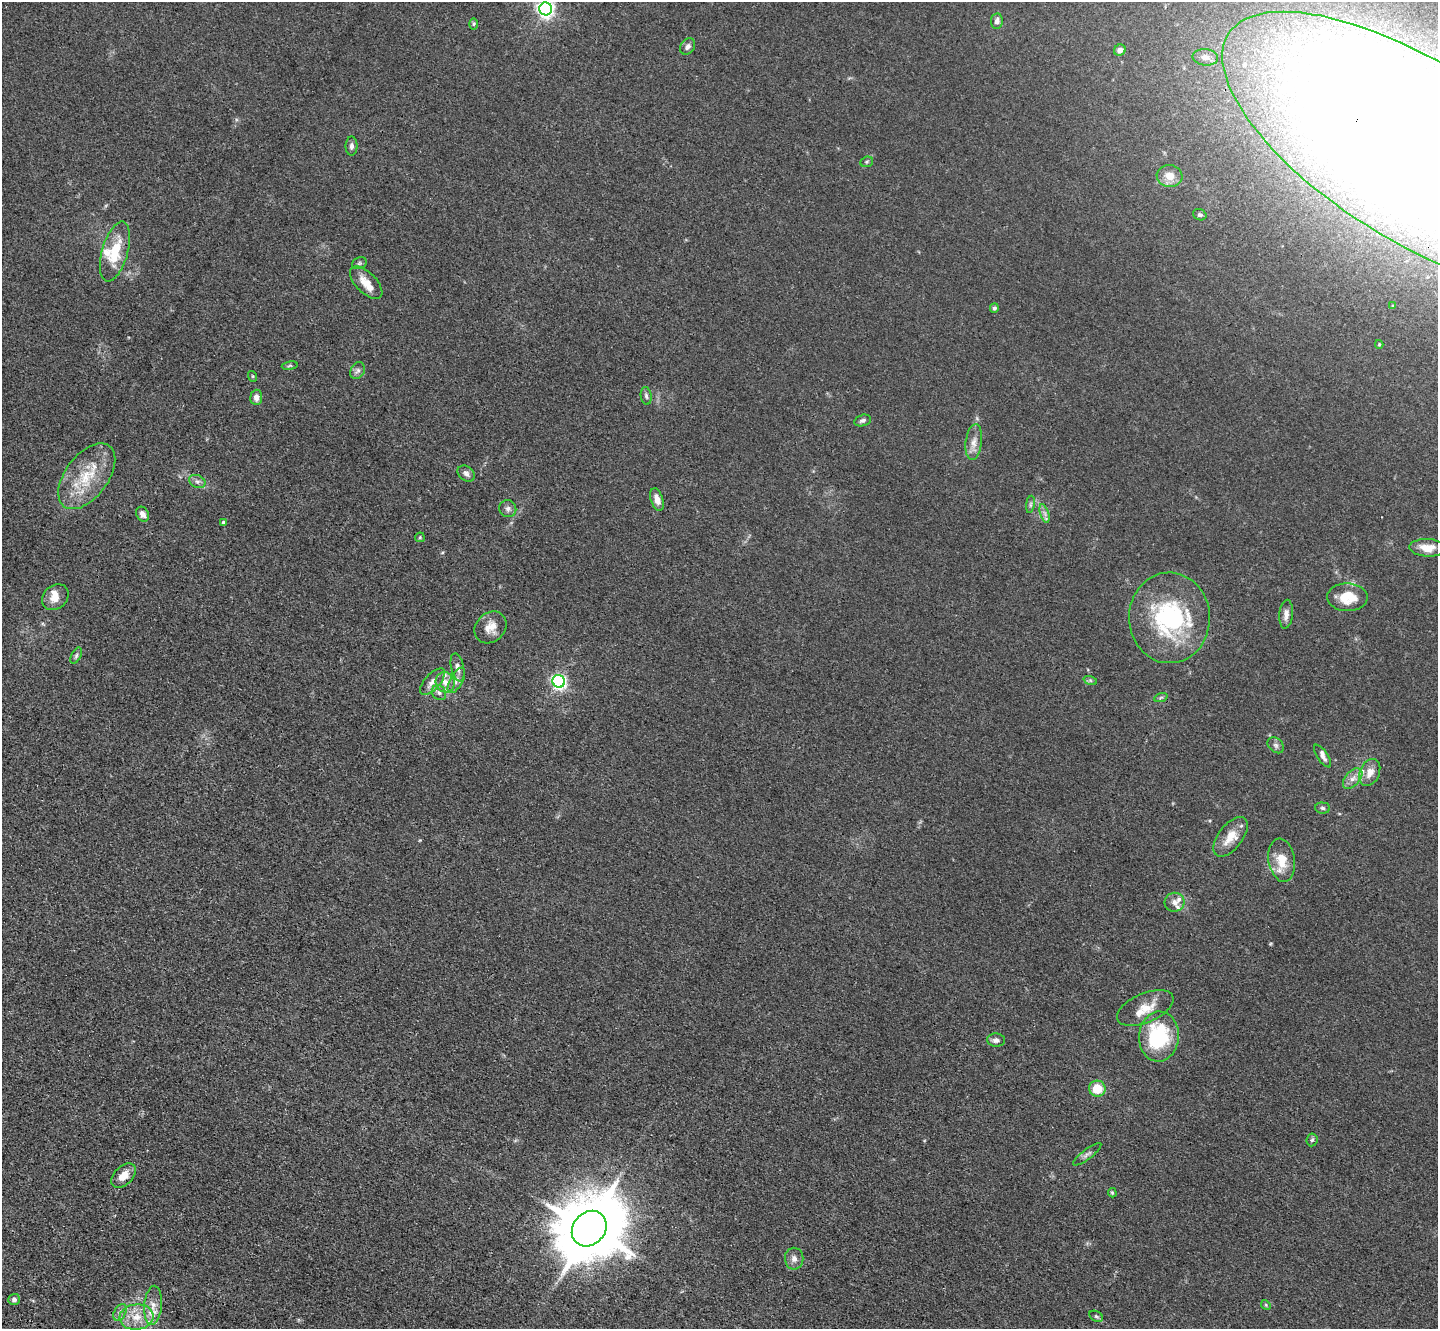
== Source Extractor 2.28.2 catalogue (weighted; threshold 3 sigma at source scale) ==
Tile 7 of 4 x 4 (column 3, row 2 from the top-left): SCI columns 2924-4359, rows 3029-4355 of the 5849 x 5918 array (HDU 1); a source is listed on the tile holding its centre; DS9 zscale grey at full resolution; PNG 1440 x 1331 px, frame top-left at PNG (2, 2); each listed source drawn as its Kron ellipse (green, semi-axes under 4 px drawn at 4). Shown black and unused: <1% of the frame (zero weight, under 3 of 4 exposures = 5% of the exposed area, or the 3 px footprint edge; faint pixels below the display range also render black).
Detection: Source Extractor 2.28.2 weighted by HDU 2 'WHT'; one run over the whole footprint, this tile lists its part. Background 0.0331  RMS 0.0043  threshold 0.0194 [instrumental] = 3 sigma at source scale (4.5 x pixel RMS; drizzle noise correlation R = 1.50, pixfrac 1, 0.05/0.05 arcsec/px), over >= 5 px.
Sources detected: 86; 1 inside a brighter object's white glare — neither listed nor drawn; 12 inside a brighter listed object's ellipse — not listed separately; the other 73 listed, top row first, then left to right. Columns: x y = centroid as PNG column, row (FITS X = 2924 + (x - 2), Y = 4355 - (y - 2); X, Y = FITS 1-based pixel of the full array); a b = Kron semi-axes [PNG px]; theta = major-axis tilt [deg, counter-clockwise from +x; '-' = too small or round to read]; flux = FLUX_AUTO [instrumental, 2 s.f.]
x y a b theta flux
546 9 6 6 - 180
997 21 8 6 82 2
474 24 6 4 89 0.63
688 47 9 6 50 1.8
1120 50 6 5 - 2.2
1205 57 13 8 -6 2.9
352 146 9 6 90 1.5
1415 151 220 89 -32 1700
867 162 6 5 - 0.72
1170 176 13 11 -8 5.2
1200 215 7 5 -20 0.86
115 252 31 13 74 14
359 263 7 5 22 0.94
366 283 20 10 -45 6
1393 306 3 3 - 0.48
994 308 5 4 - 1
1379 344 4 3 - 0.46
290 366 8 4 9 0.68
358 371 9 7 62 1.5
252 376 5 3 - 0.43
646 396 9 5 -82 1.1
256 397 7 6 - 2.3
863 420 9 5 14 1.2
974 442 18 8 83 3.5
466 474 9 7 -39 1.7
87 476 38 21 53 19
197 481 8 6 -23 1.4
657 500 12 6 -70 3.4
1030 504 9 4 81 0.9
508 509 9 8 - 1.6
143 514 8 6 -61 2.6
1045 514 9 4 -71 1.4
223 522 4 4 - 0.8
420 537 5 4 - 0.52
1427 548 18 9 -3 5.4
55 597 14 11 44 4.9
1347 597 20 14 -1 11
1286 614 14 6 85 2.7
1169 618 45 40 -88 55
491 627 17 14 45 5.4
76 656 9 4 64 0.96
458 667 14 6 -77 2.3
456 680 14 6 61 2.5
1090 680 7 4 -19 0.78
559 681 6 6 - 110
432 682 16 7 48 3.4
445 682 10 9 - 3.5
439 693 8 6 -54 1.5
1161 697 7 4 20 0.66
1276 745 9 6 -44 1.4
1323 756 13 5 -56 2.1
1370 772 14 9 66 4.5
1353 779 12 7 48 2.8
1323 808 7 5 -4 0.94
1231 837 23 12 52 7.5
1282 860 22 13 -81 9
1175 902 10 9 - 2.5
1145 1008 30 14 23 8.1
1159 1037 25 20 85 34
996 1040 9 6 -3 1.7
1097 1089 8 8 - 9.7
1312 1140 6 5 - 0.77
1087 1154 17 5 37 1.6
124 1176 15 9 44 5.1
1112 1193 5 3 - 0.51
589 1229 19 16 49 4200
794 1259 11 9 -90 2.3
14 1299 6 5 - 1.3
153 1305 19 9 85 4.9
1266 1305 5 4 - 0.47
120 1312 9 6 63 1.6
1096 1316 7 5 -29 0.84
137 1317 17 13 7 8.3
Overlapping masked pixels (flux is a lower limit): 2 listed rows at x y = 1415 151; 589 1229
Isophote crosses this tile's border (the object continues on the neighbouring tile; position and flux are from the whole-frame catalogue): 2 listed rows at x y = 546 9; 1415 151